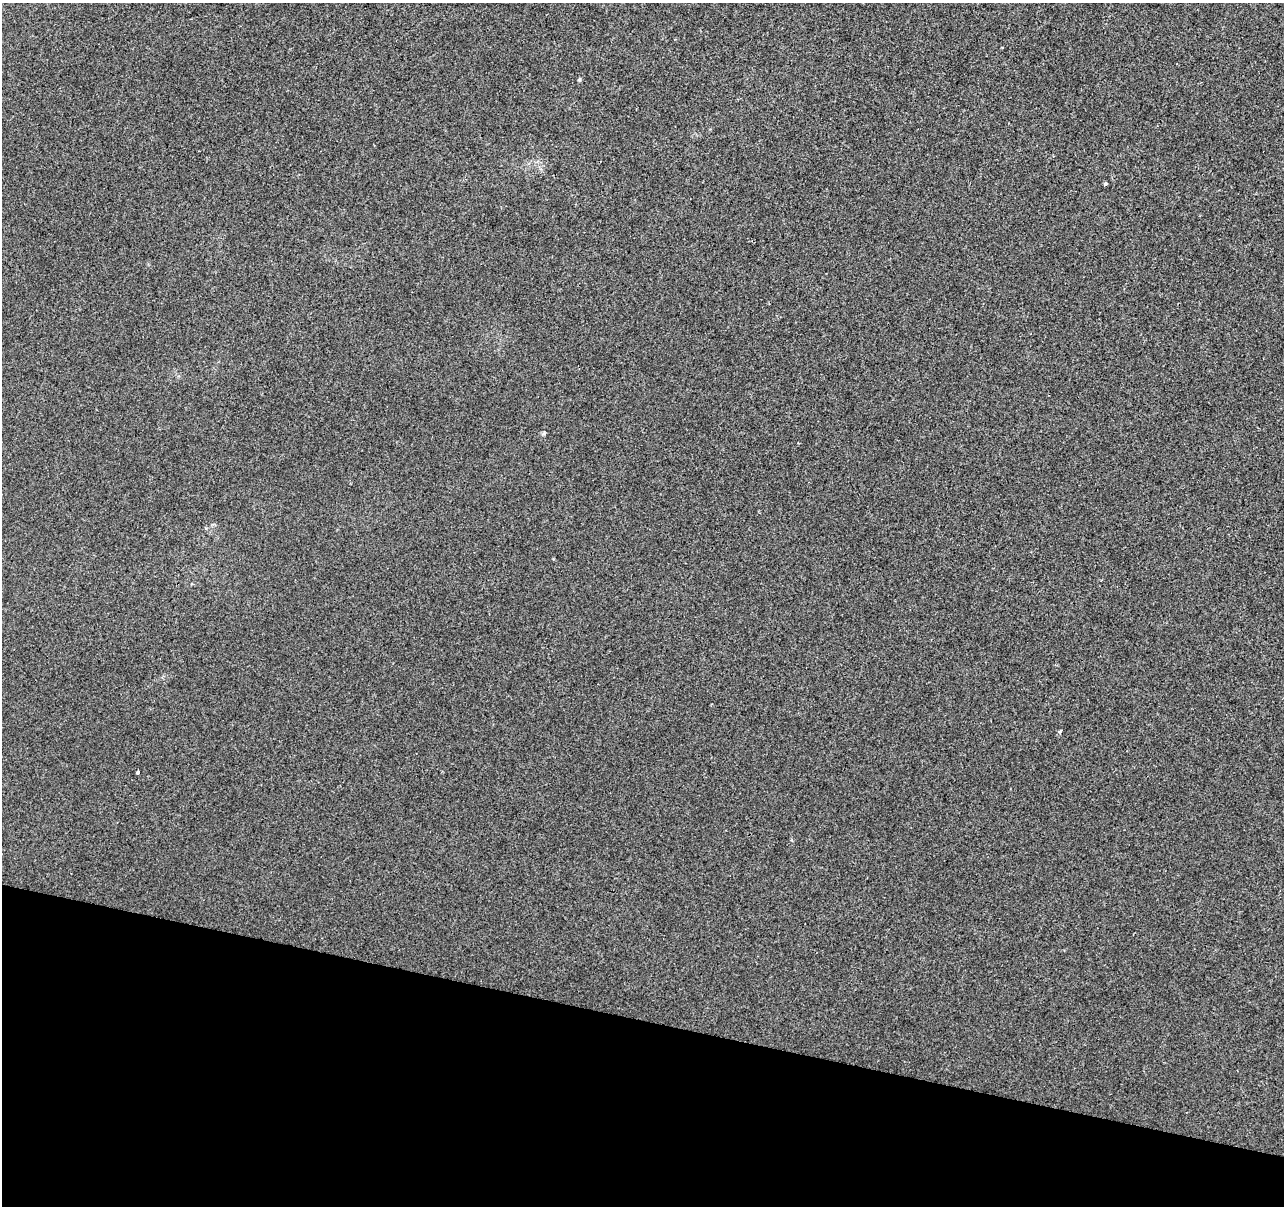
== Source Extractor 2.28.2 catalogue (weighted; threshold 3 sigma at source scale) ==
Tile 15 of 4 x 4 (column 3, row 4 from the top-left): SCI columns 2565-3846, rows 221-1424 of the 5136 x 5319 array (HDU 1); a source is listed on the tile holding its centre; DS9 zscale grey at full resolution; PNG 1286 x 1208 px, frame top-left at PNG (2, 3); no overlay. Shown black and unused: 15% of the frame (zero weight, under 2 of 3 exposures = <1% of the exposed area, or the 3 px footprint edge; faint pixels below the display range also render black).
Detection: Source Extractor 2.28.2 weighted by HDU 2 'WHT'; one run over the whole footprint, this tile lists its part. Background 3.32e-04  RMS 0.0042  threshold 0.0188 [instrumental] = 3 sigma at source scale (4.5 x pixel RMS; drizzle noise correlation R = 1.50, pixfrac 1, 0.0396/0.0396 arcsec/px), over >= 5 px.
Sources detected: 5; all 5 listed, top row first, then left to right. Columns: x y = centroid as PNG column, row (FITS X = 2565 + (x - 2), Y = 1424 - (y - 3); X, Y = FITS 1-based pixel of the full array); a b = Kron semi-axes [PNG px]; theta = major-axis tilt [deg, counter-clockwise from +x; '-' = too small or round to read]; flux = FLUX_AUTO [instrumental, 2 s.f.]
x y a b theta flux
579 79 5 4 - 0.58
1105 184 3 3 - 0.97
544 433 6 4 19 0.54
1060 731 4 3 - 1.9
137 772 4 3 - 0.83